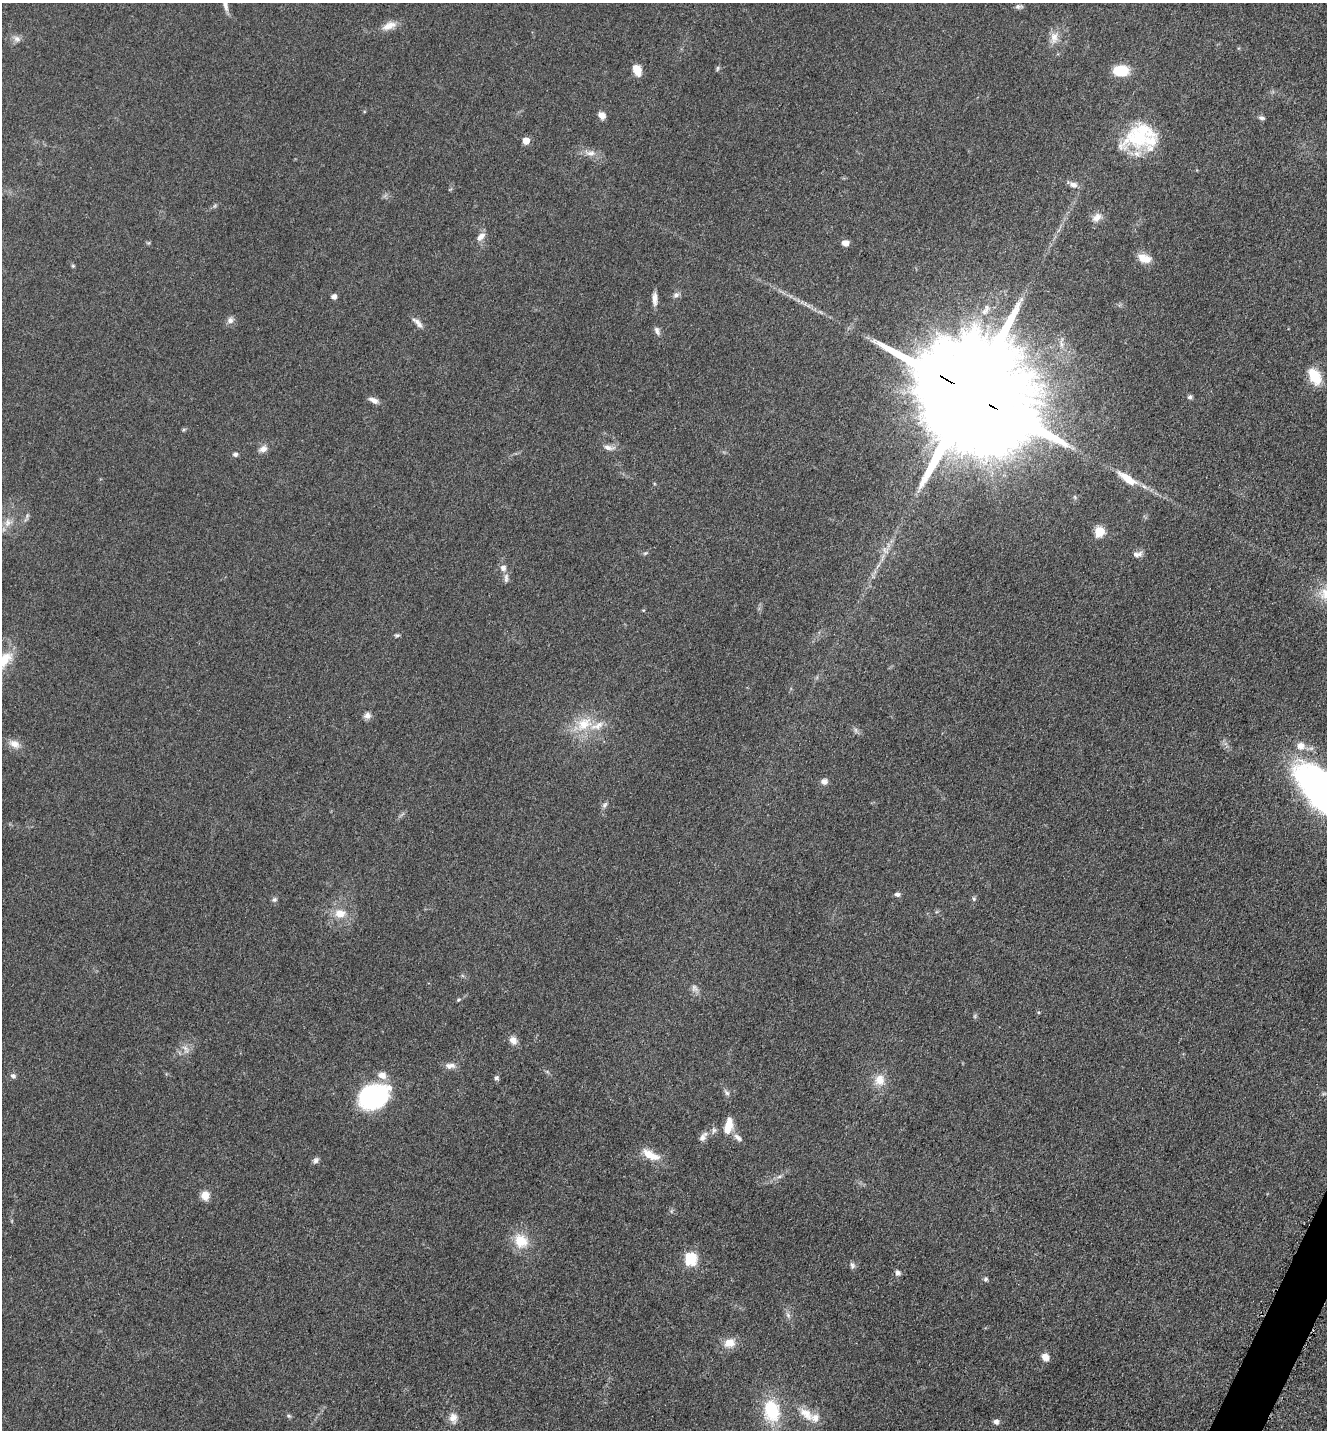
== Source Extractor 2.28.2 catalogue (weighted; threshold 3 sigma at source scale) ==
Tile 6 of 4 x 4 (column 2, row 2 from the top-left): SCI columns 1623-2947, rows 2897-4324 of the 5805 x 5772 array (HDU 1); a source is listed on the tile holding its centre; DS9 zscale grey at full resolution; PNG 1329 x 1432 px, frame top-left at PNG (2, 3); no overlay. Shown black and unused: <1% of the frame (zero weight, under 3 of 5 exposures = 3% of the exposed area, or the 3 px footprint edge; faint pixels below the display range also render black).
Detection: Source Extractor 2.28.2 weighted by HDU 2 'WHT'; one run over the whole footprint, this tile lists its part. Background 0.0639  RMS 0.0059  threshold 0.0265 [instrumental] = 3 sigma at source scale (4.5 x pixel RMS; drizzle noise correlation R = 1.50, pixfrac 1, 0.05/0.05 arcsec/px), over >= 5 px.
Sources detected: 93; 2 too faint to see at this stretch — not listed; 7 inside a brighter listed object's ellipse — not listed separately; the other 84 listed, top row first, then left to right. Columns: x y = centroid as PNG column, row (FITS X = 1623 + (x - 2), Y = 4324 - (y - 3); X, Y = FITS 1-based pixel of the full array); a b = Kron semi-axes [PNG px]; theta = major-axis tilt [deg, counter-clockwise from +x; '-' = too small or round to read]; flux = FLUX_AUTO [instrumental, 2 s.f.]
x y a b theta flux
225 4 20 6 -77 4.1
1019 7 11 5 0 1.6
389 26 21 9 22 5.9
1054 38 17 10 90 5.8
17 39 11 8 -34 2.7
717 68 8 4 81 0.91
637 70 9 7 -66 9.9
1120 71 13 9 0 21
602 115 8 6 -45 4.4
1262 118 8 5 -8 1.4
1139 135 45 30 28 41
526 141 5 5 - 9.7
590 153 15 6 3 3.8
1073 185 10 6 -28 3.4
1097 218 14 9 44 4.4
481 237 12 7 44 4
845 243 7 6 - 3.4
1142 258 12 11 - 6.4
73 266 5 5 - 0.71
676 295 8 7 - 2
334 297 6 5 - 2.4
655 299 16 6 -89 3.7
230 320 9 8 - 2.6
418 323 17 6 -50 3.2
657 331 11 6 -66 2.2
1315 376 18 11 -60 15
971 393 38 26 -33 28000
1190 397 5 5 - 1.5
373 400 13 6 -25 3.2
608 448 15 6 -10 3.4
263 449 11 7 23 3.4
235 454 7 5 6 1.4
1127 478 33 10 -34 12
1075 497 6 4 -71 0.8
8 522 12 9 67 4.2
1099 531 6 6 - 29
645 553 7 3 36 0.81
1137 554 14 6 9 2.7
503 568 9 8 - 2.9
506 578 13 6 87 2.2
397 635 7 4 -7 0.98
3 661 31 13 50 15
367 716 9 8 - 2.7
584 724 26 18 34 17
856 730 7 4 -90 1.2
14 744 15 10 -27 5
824 781 9 8 - 2.6
1324 792 69 31 -46 210
605 805 9 5 53 1.6
897 894 8 6 -4 1.6
974 899 6 5 - 1.1
274 900 7 6 - 1.4
340 913 15 13 -2 8.6
694 988 11 8 -72 2.7
459 1000 6 4 22 0.83
975 1016 6 4 72 0.85
513 1040 11 8 -56 3.9
185 1049 14 6 -54 3.1
450 1066 14 8 1 3.6
13 1076 8 6 -15 1.6
496 1078 6 6 - 1.3
879 1080 15 13 82 8.1
727 1093 9 6 -45 1.6
373 1096 28 21 21 76
728 1124 16 9 86 8.4
714 1130 8 6 63 1.7
703 1137 16 8 57 3.5
738 1138 14 7 -41 2.8
651 1155 25 10 -27 10
316 1160 9 6 60 1.8
779 1177 7 4 19 1.2
205 1195 11 10 - 5
521 1241 20 17 -49 14
690 1259 7 6 - 48
852 1265 9 6 -73 1.6
898 1273 7 7 - 2
986 1279 6 6 - 1.1
729 1343 14 11 15 7.3
1045 1357 9 8 - 4.1
772 1411 28 19 -80 29
806 1414 24 13 -40 9.4
289 1416 6 4 -43 0.88
453 1418 14 10 -80 4.6
996 1422 7 6 - 2
Overlapping masked pixels (flux is a lower limit): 1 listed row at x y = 971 393
Isophote crosses this tile's border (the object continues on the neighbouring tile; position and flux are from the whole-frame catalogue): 3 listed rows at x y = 225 4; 3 661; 1324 792